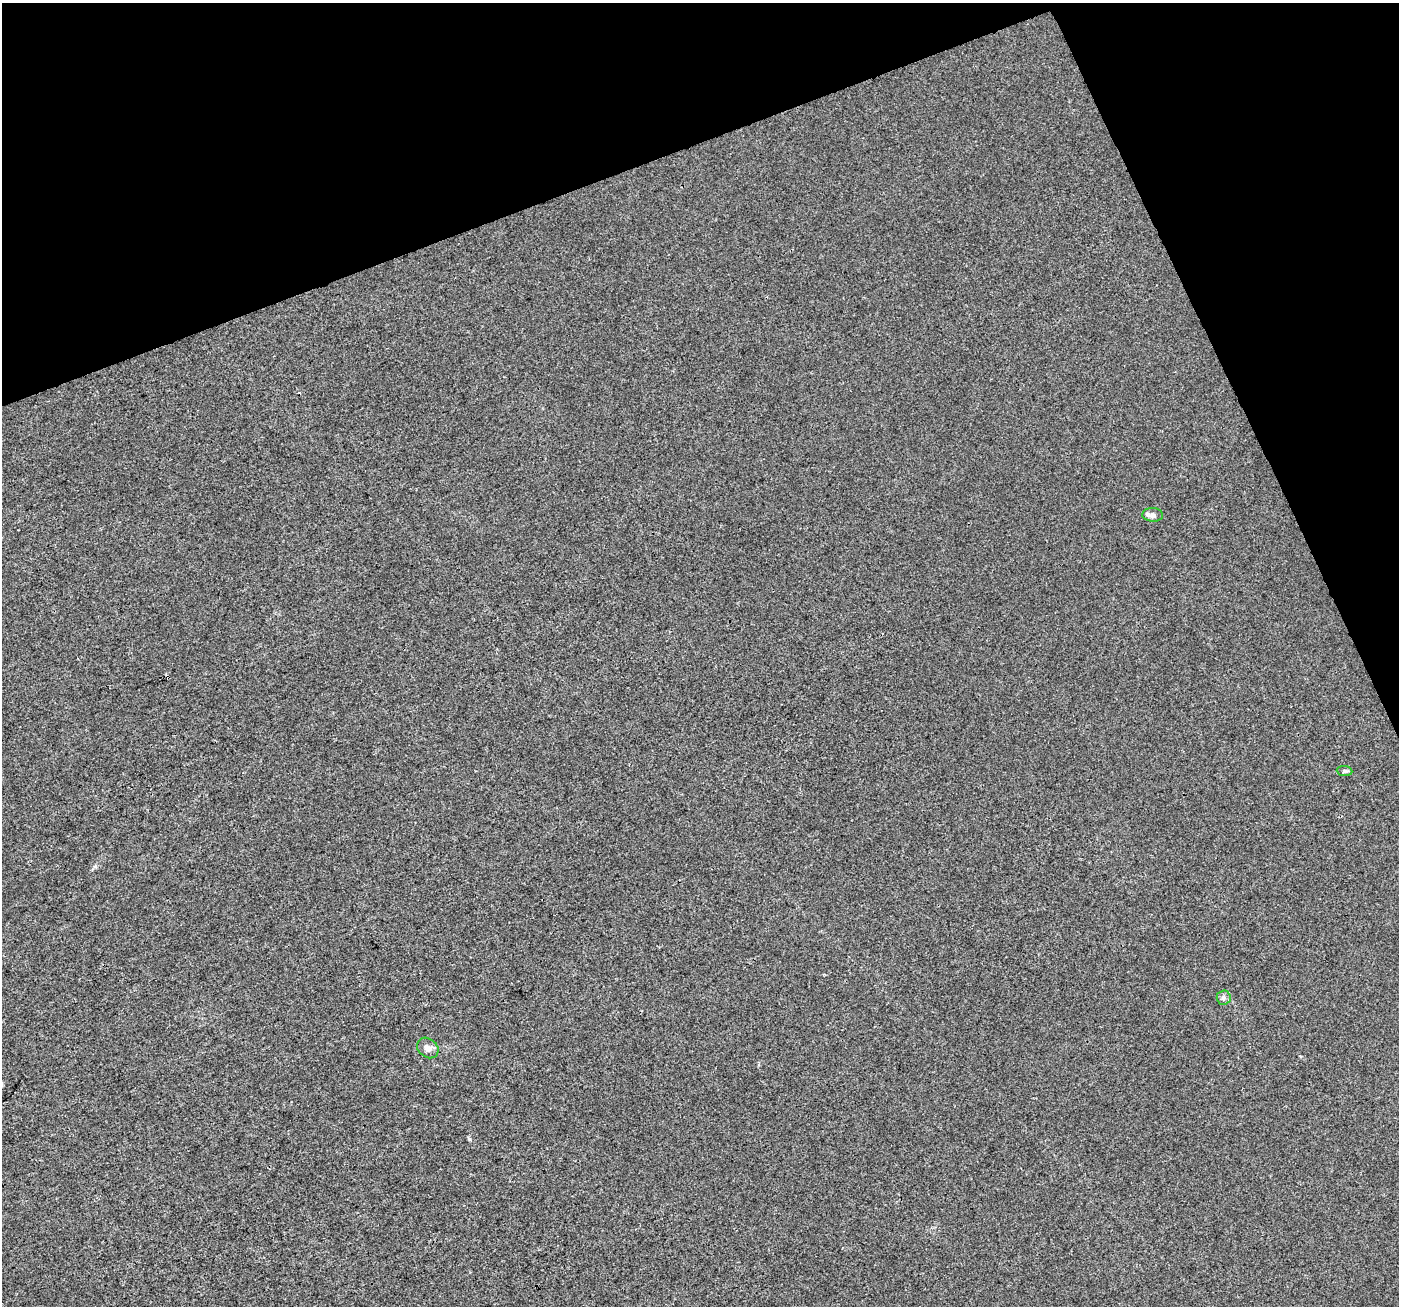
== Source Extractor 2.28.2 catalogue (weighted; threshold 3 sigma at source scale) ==
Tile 3 of 4 x 4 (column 3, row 1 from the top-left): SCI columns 2795-4191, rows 3997-5300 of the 5596 x 5449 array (HDU 1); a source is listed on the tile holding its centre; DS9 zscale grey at full resolution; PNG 1401 x 1308 px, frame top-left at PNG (2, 3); each listed source drawn as its Kron ellipse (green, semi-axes under 4 px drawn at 4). Shown black and unused: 19% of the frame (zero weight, under 3 of 4 exposures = <1% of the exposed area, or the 3 px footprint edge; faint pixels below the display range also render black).
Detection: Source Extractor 2.28.2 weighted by HDU 2 'WHT'; one run over the whole footprint, this tile lists its part. Background 0.00326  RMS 0.0033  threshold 0.0148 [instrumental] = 3 sigma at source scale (4.5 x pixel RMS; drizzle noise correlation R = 1.50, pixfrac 1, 0.0396/0.0396 arcsec/px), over >= 5 px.
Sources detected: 6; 1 cosmic-ray / hot-pixel residue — neither listed nor drawn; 1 inside a brighter listed object's ellipse — not listed separately; the other 4 listed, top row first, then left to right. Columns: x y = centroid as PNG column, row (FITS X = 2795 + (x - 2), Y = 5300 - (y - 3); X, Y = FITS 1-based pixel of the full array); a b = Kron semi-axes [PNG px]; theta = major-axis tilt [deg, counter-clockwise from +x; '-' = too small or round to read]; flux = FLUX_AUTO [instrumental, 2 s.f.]
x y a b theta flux
1153 515 10 7 -3 1.1
1345 771 8 5 -5 0.69
1224 998 7 7 - 0.91
428 1048 12 9 -40 1.7